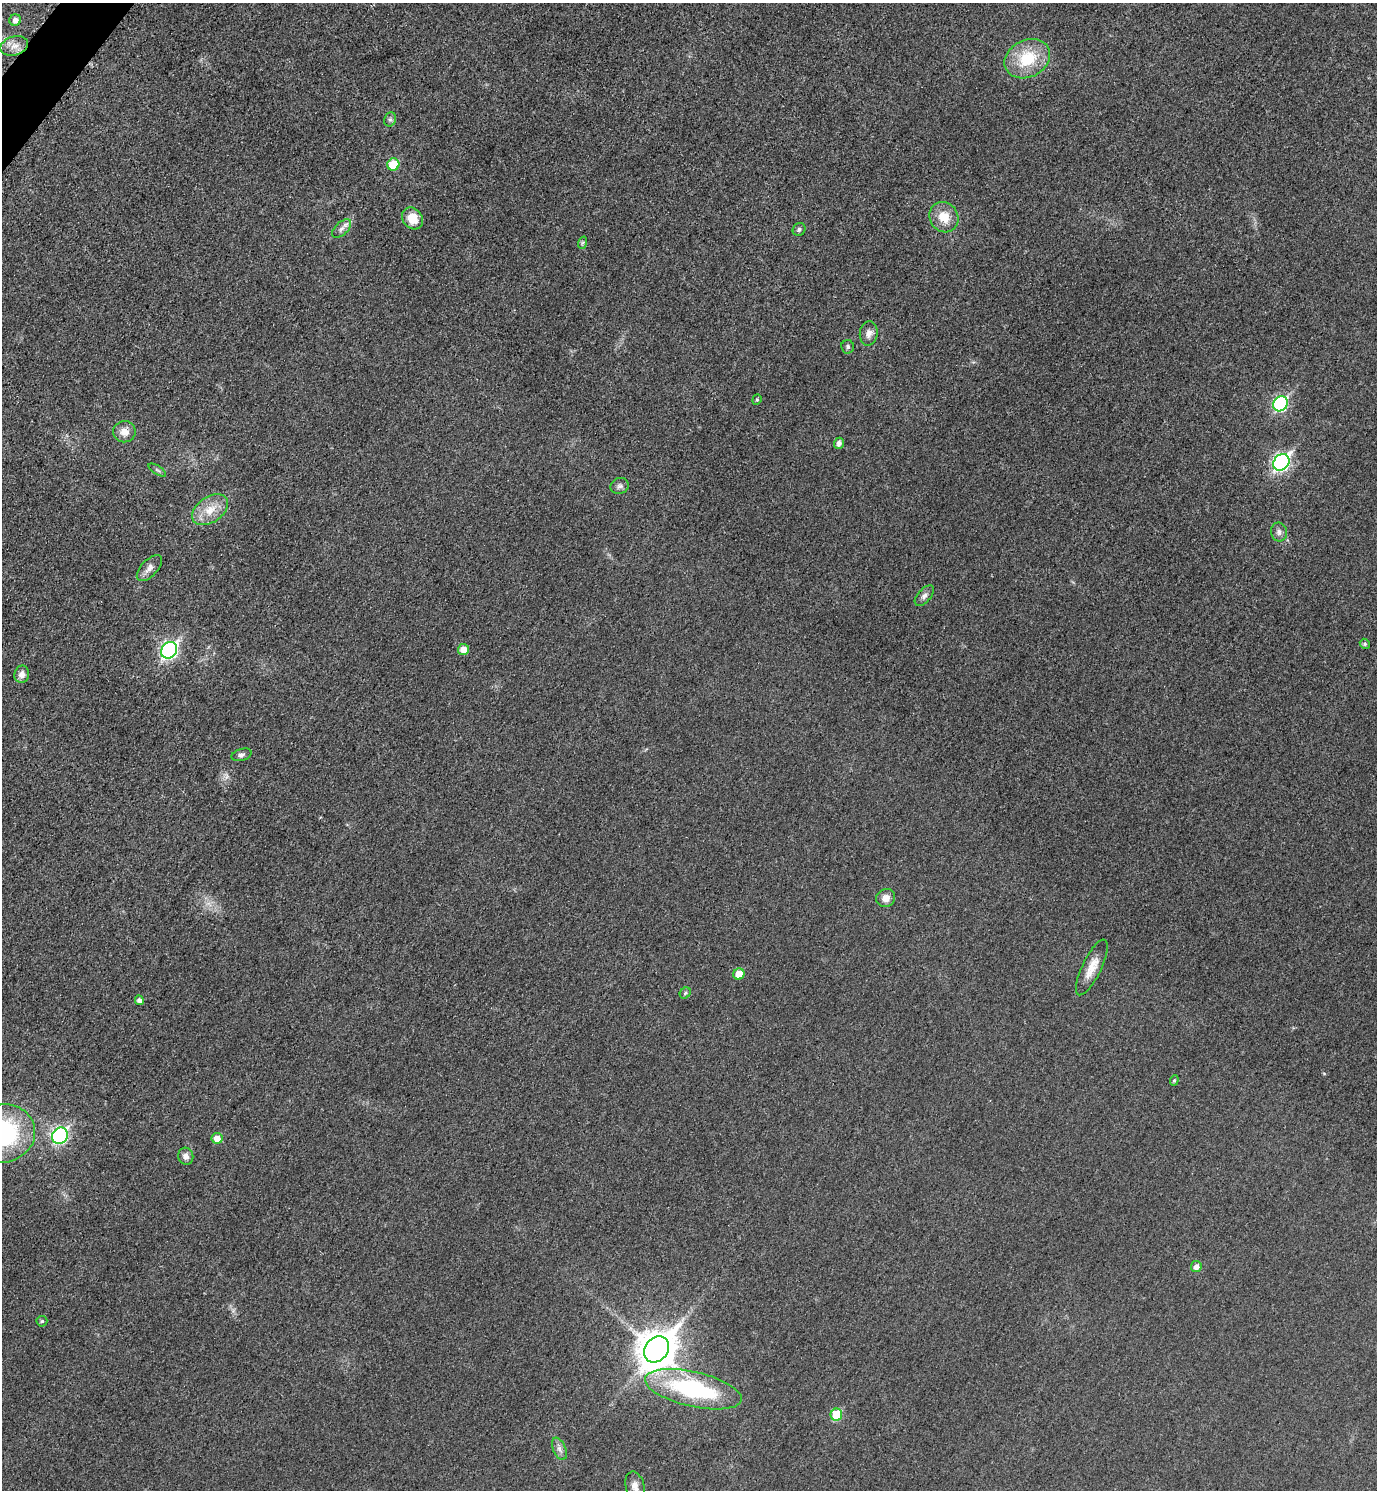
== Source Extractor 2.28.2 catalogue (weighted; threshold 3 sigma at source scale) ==
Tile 11 of 4 x 4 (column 3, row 3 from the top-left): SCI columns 2922-4296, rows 1511-2998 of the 5988 x 5986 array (HDU 1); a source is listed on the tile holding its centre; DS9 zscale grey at full resolution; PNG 1379 x 1492 px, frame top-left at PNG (2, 3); each listed source drawn as its Kron ellipse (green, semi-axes under 4 px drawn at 4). Shown black and unused: <1% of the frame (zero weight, under 3 of 5 exposures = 2% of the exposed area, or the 3 px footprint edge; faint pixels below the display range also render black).
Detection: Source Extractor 2.28.2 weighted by HDU 2 'WHT'; one run over the whole footprint, this tile lists its part. Background 0.0321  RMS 0.0055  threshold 0.0249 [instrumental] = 3 sigma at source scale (4.5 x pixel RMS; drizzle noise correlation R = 1.50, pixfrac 1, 0.05/0.05 arcsec/px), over >= 5 px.
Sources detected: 45; all 45 listed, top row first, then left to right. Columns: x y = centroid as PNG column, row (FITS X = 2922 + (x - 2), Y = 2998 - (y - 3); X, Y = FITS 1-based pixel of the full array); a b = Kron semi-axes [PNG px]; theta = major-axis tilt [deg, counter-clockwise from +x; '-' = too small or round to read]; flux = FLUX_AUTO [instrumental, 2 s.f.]
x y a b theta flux
15 20 6 5 - 3.1
14 46 14 9 17 4.7
1027 59 24 18 27 23
390 119 7 5 69 1.3
393 165 6 6 - 15
944 217 16 14 -55 9.8
412 218 12 9 -53 9
342 229 11 6 43 2.6
799 229 7 6 - 1.3
582 243 6 4 71 0.81
869 333 12 9 84 3.2
848 347 6 6 - 1.4
757 400 5 4 - 0.72
1280 404 8 7 - 70
124 432 11 10 - 5.3
839 443 5 5 - 2.1
1281 462 9 7 50 160
157 470 10 4 -33 0.98
620 486 9 8 - 1.8
210 510 20 12 35 9.6
1279 532 9 8 - 2.2
149 568 16 8 47 3.3
924 596 12 6 48 2.2
1365 644 5 4 - 1.1
463 649 5 5 - 6.1
169 650 9 7 52 150
22 674 9 7 79 3.2
242 755 10 6 17 1.7
886 898 9 9 - 4.3
1092 967 30 9 64 8.1
739 974 6 5 - 9.4
685 993 6 5 - 0.8
139 1000 5 4 - 2.2
1174 1080 5 4 - 0.81
3 1133 32 29 13 78
60 1136 8 7 - 100
217 1138 5 5 - 5.5
186 1156 8 7 - 2.8
1196 1267 5 5 - 3
42 1321 5 5 - 0.93
656 1349 14 11 51 1400
693 1389 49 17 -13 67
836 1415 6 5 - 21
559 1449 12 6 -66 2.5
635 1486 15 9 -77 3.9
Isophote crosses this tile's border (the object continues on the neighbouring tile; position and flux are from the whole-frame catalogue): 2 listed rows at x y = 3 1133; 635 1486